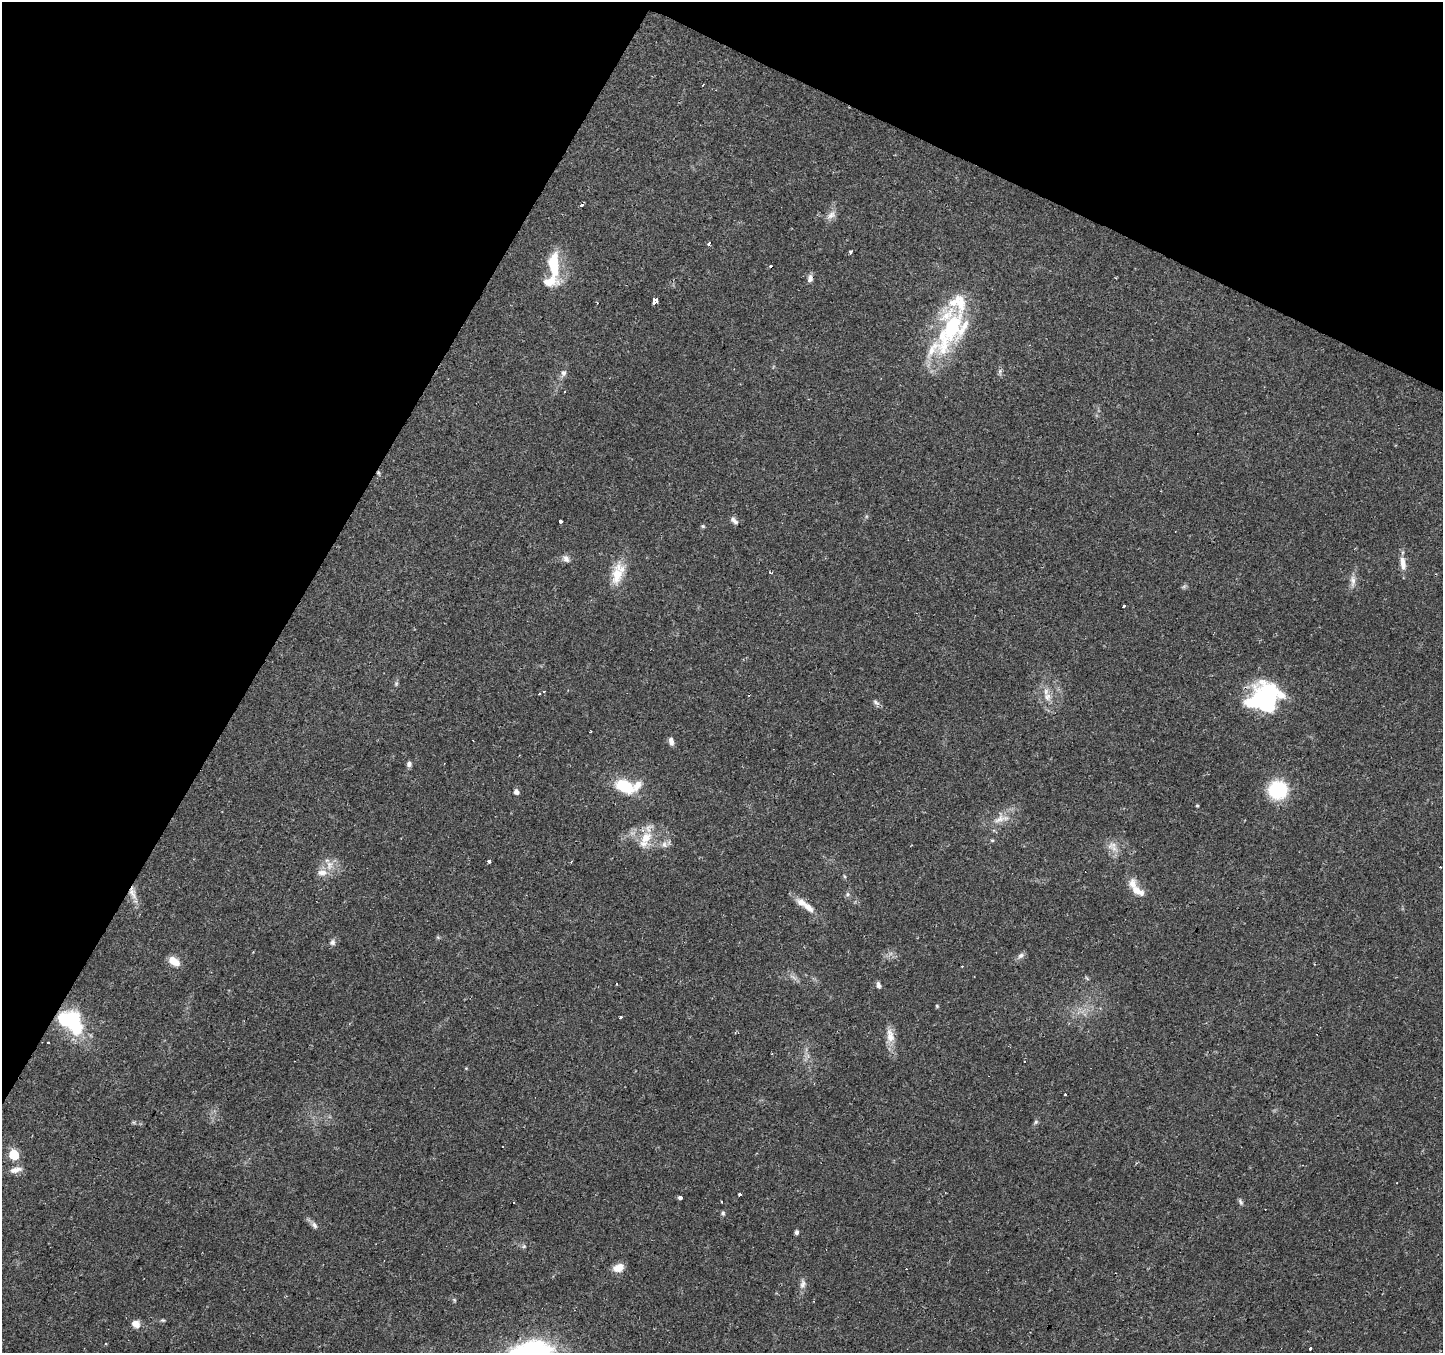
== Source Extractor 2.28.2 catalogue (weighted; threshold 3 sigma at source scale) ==
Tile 2 of 4 x 4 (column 2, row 1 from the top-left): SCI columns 1442-2882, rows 4249-5599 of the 5765 x 5860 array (HDU 1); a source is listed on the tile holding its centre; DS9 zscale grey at full resolution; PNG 1445 x 1355 px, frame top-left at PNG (2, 2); no overlay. Shown black and unused: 27% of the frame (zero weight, under 2 of 3 exposures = <1% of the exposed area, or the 3 px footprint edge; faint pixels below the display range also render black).
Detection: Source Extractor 2.28.2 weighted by HDU 2 'WHT'; one run over the whole footprint, this tile lists its part. Background 0.0783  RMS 0.006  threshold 0.0268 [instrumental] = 3 sigma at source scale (4.5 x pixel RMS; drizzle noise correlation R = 1.50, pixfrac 1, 0.0396/0.0396 arcsec/px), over >= 5 px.
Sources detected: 98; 5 inside a brighter object's white glare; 13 cosmic-ray / hot-pixel residue — not listed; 6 inside a brighter listed object's ellipse — not listed separately; the other 74 listed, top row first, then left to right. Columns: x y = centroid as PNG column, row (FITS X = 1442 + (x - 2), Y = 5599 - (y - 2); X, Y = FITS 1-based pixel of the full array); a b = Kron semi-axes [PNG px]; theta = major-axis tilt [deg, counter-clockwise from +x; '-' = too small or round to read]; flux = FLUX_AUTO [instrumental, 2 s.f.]
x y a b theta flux
703 85 3 2 - 0.46
831 215 14 9 44 3.8
709 243 4 3 - 3.1
850 253 4 3 - 3
554 263 31 12 -87 22
810 278 10 7 87 2.6
1116 278 2 2 - 0.49
655 301 5 4 - 12
950 332 75 29 52 63
563 373 9 7 77 2.2
734 521 12 6 -40 2.2
560 522 3 3 - 1.6
703 526 6 4 -22 0.81
566 559 10 7 -45 2.6
1403 563 19 7 -82 5.5
617 573 29 13 75 15
770 573 5 3 - 0.57
1353 581 18 6 -90 3.8
1123 606 3 3 - 2.5
396 684 6 4 47 0.89
544 691 3 2 - 0.51
1047 697 13 8 -53 4.4
1266 699 36 24 85 41
876 702 10 6 -37 1.7
671 742 10 6 -80 2.6
409 764 6 5 - 1.9
625 786 18 11 -25 25
1278 790 17 16 - 36
516 792 5 5 - 2.9
1197 806 4 3 - 0.64
1001 819 25 10 17 7.6
646 838 19 13 49 12
992 840 6 3 -18 0.67
664 845 10 7 -52 2.5
1112 845 14 9 17 4.5
489 861 3 3 - 1.5
329 865 14 7 -85 4.2
322 873 15 8 -1 4.6
844 876 6 3 -71 0.68
1138 891 20 9 -31 6.4
133 894 16 8 -64 5
848 894 6 4 90 1.1
808 907 19 8 -41 5.5
332 942 8 8 - 2
1021 955 9 7 33 2
174 961 13 8 -33 7.1
1087 978 7 3 -45 0.72
616 984 3 2 - 0.58
879 985 8 5 -74 1.8
937 1006 5 4 - 0.67
620 1016 3 3 - 1.7
64 1019 15 14 - 24
735 1032 4 3 - 0.71
890 1036 22 11 -80 7
48 1043 3 3 - 1.1
1065 1094 3 2 - 1.1
1036 1122 6 5 - 1.1
503 1146 3 2 - 0.72
14 1155 6 5 - 28
16 1170 18 7 14 4.3
740 1194 4 3 - 1.7
680 1197 4 3 - 13
1241 1202 9 4 -57 1.2
723 1213 6 5 - 1.2
314 1225 10 6 -58 2
796 1232 5 4 - 1.6
524 1246 6 5 - 1
618 1268 12 8 20 6.4
803 1284 14 7 83 3
454 1300 6 3 -71 0.72
163 1320 6 4 -18 0.78
135 1323 10 7 -15 4.6
1310 1349 3 3 - 1.2
531 1351 50 23 7 75
Overlapping masked pixels (flux is a lower limit): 1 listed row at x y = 133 894
Isophote crosses this tile's border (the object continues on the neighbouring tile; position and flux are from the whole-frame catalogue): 1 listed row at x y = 531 1351